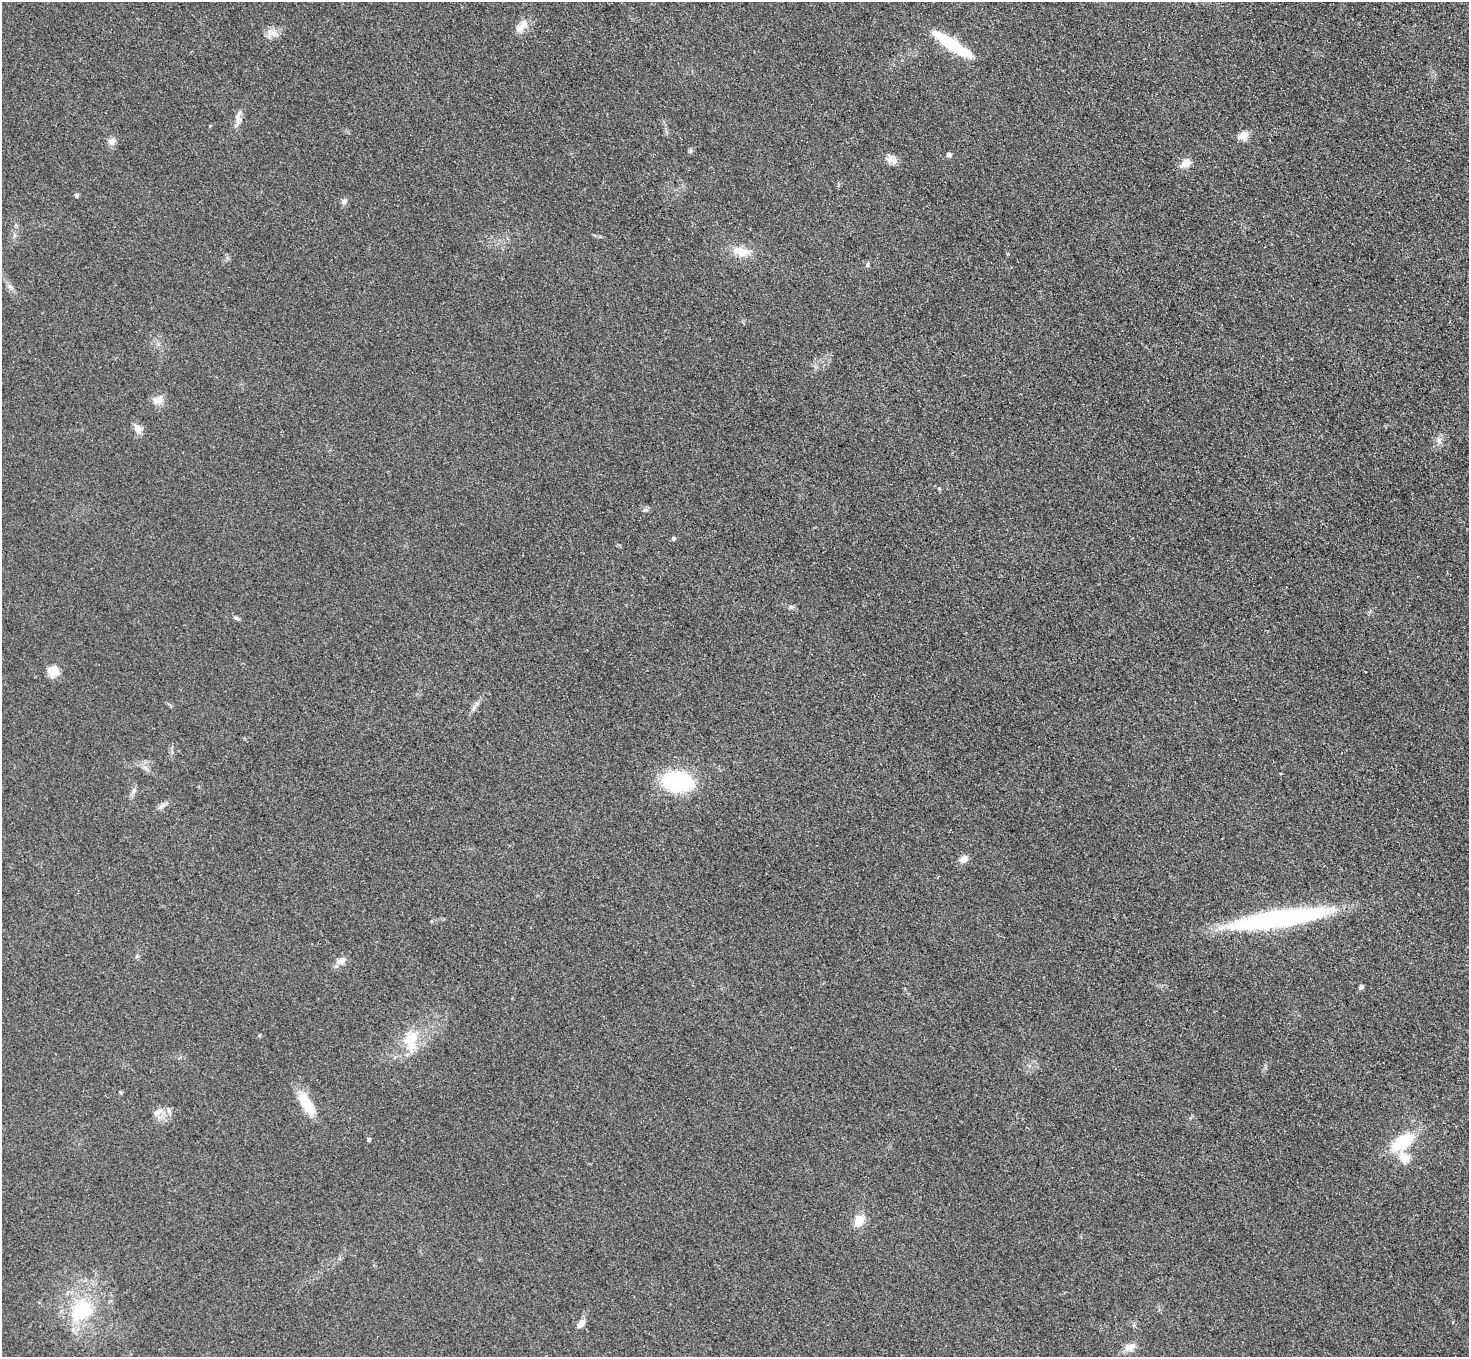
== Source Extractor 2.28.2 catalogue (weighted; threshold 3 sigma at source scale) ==
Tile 10 of 4 x 4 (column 2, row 3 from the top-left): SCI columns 1499-2965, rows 1538-2892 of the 5931 x 5925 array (HDU 1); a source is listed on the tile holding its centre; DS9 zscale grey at full resolution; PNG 1471 x 1359 px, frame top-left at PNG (2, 2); no overlay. Shown black and unused: <1% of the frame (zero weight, under 3 of 4 exposures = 3% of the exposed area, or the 3 px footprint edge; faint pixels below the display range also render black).
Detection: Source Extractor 2.28.2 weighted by HDU 2 'WHT'; one run over the whole footprint, this tile lists its part. Background 0.147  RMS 0.012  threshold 0.054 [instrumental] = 3 sigma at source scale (4.5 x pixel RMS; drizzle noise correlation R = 1.50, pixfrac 1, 0.05/0.05 arcsec/px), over >= 5 px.
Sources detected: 40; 1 inside a brighter listed object's ellipse — not listed separately; the other 39 listed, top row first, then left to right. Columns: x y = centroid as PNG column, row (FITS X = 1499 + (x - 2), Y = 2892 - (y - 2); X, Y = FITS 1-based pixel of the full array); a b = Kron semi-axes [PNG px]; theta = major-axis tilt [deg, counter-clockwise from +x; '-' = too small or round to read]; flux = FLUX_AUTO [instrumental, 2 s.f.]
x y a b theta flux
522 26 22 10 44 12
274 34 16 6 9 7.4
952 45 46 10 -33 62
238 119 14 7 -88 6.9
1243 136 12 10 29 9.2
112 141 11 9 62 5.8
948 155 5 4 - 3.8
892 160 16 9 -34 7.6
1186 163 16 9 26 9.5
76 195 4 4 - 3
344 201 8 6 34 3.3
741 252 20 12 -15 19
867 265 7 3 71 1.8
10 286 6 6 - 3.1
158 400 16 10 9 9.3
138 429 12 9 -61 8.6
1439 441 10 6 -63 4.3
673 538 4 4 - 2.9
791 607 7 5 -1 3.1
236 618 8 5 -27 2.3
53 672 13 12 - 15
677 782 27 17 -7 110
163 805 10 5 26 4.1
963 859 9 7 29 7.8
1278 919 96 14 9 250
341 961 13 8 27 7.3
1361 987 6 5 - 2.5
259 1035 4 4 - 1.5
411 1038 23 15 39 30
120 1092 5 3 - 1.2
306 1104 33 11 -59 29
157 1112 13 6 32 6.4
369 1139 5 4 - 2.2
1402 1142 20 10 35 62
1404 1158 16 13 -52 14
859 1221 12 10 67 18
82 1311 35 24 37 73
581 1323 9 6 52 8.1
1130 1347 15 9 26 9.7
Unlisted compact peaks at least as high as the median listed source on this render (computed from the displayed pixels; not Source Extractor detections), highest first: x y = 939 488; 645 510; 210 126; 691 151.